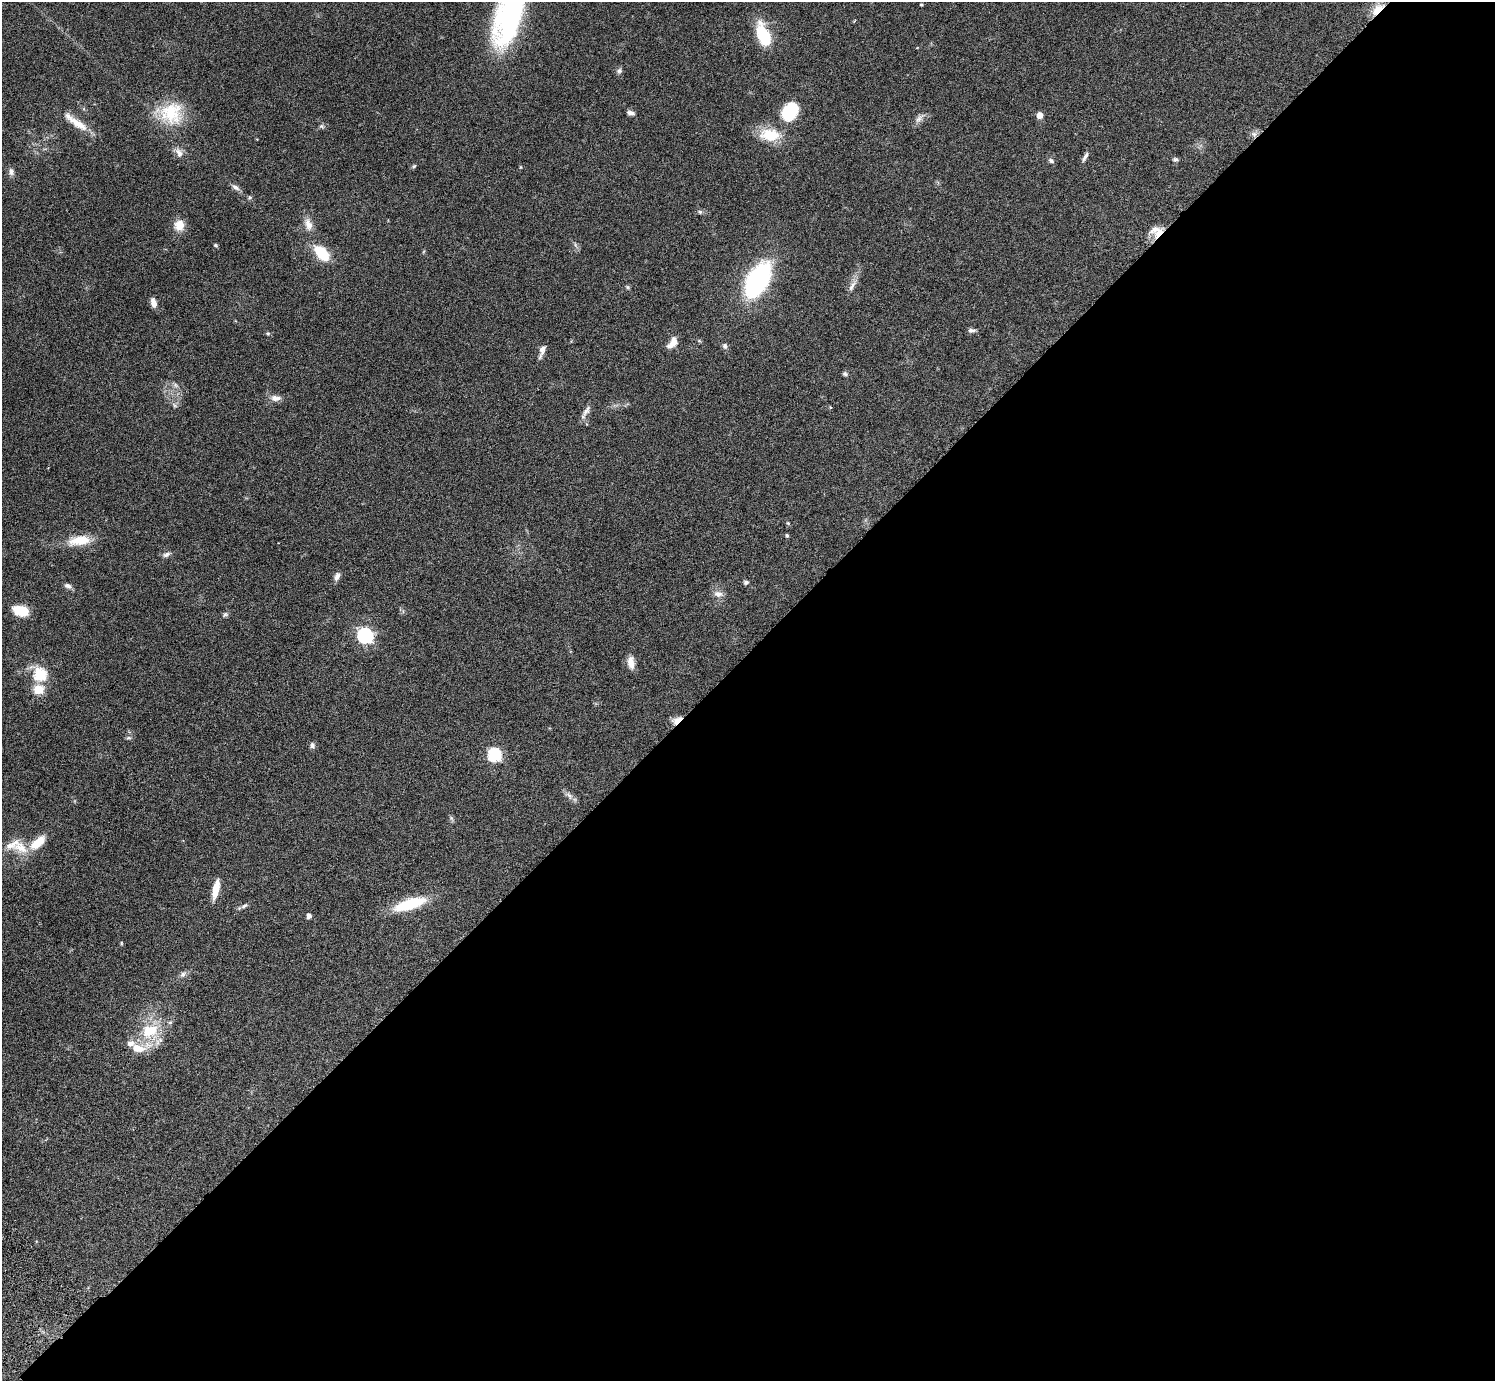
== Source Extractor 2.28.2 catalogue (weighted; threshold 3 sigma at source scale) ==
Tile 12 of 4 x 4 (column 4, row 3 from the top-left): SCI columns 4525-6017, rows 1727-3105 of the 6059 x 6069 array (HDU 1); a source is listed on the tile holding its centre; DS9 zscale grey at full resolution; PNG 1497 x 1383 px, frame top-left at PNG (2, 2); no overlay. Shown black and unused: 53% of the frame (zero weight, under 3 of 6 exposures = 3% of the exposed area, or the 3 px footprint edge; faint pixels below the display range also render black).
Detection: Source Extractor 2.28.2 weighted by HDU 2 'WHT'; one run over the whole footprint, this tile lists its part. Background 0.0836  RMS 0.0047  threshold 0.0192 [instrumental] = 3 sigma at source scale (4.09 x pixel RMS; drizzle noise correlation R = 1.36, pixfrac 0.8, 0.05/0.05 arcsec/px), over >= 5 px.
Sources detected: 78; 5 inside a brighter listed object's ellipse — not listed separately; the other 73 listed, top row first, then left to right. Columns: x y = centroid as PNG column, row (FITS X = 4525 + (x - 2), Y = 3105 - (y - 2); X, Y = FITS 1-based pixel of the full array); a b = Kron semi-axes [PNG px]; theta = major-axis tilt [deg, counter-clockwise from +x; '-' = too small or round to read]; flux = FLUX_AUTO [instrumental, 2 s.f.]
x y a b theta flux
921 4 5 3 - 0.38
511 6 80 24 75 110
1377 9 19 9 46 5.6
854 21 4 3 - 0.37
763 35 22 11 -70 20
619 71 8 6 46 1
790 111 17 12 57 23
171 113 31 30 - 18
630 113 10 5 -11 1.3
1040 115 5 5 - 4.2
919 119 14 6 52 2
76 122 36 8 -35 7.1
321 126 7 5 -2 0.87
1254 134 7 7 - 1.4
770 135 26 15 -5 12
179 153 14 8 -63 2.5
1085 157 14 4 62 1.3
1175 159 7 5 13 0.91
1051 161 8 6 -40 1.1
414 166 6 4 44 0.57
521 167 5 3 - 0.35
11 172 11 6 -88 1.5
235 187 11 6 -33 1.7
250 197 6 4 19 0.55
700 212 6 5 - 0.75
308 224 17 9 -72 3.6
179 225 12 11 - 5
1159 233 16 9 53 4.2
216 245 5 4 - 0.53
321 253 16 9 -48 15
757 280 22 12 60 100
852 286 19 5 60 2.3
627 287 6 4 -71 0.57
153 303 11 6 -77 2.5
972 330 10 5 1 1.2
268 333 6 4 0 0.54
672 343 14 8 51 3.8
725 346 8 6 -62 1.1
542 349 12 8 71 2.3
845 374 6 5 - 0.83
175 385 7 4 -88 0.9
276 398 15 8 -2 2.5
174 405 9 4 -42 0.86
586 411 19 6 57 2.2
788 523 5 4 - 0.45
787 536 5 4 - 0.53
79 540 28 11 7 9.4
166 554 11 6 24 1.4
337 576 9 6 70 2
746 582 6 5 - 0.97
68 586 10 6 -23 1.5
718 594 13 9 -9 2.5
22 611 11 7 -13 17
225 614 7 6 - 0.89
365 636 7 6 - 98
631 662 16 8 -83 3.3
40 674 6 6 - 43
38 689 5 5 - 22
677 720 14 7 32 3.4
128 738 8 4 -7 0.69
312 745 8 6 -71 1.2
494 755 6 6 - 60
569 796 11 6 -60 1.7
451 818 7 4 -46 0.76
37 843 23 10 39 8.4
12 845 25 10 28 4.8
216 889 20 6 78 6.4
410 904 29 9 18 24
244 906 10 5 30 1.1
309 916 4 4 - 2.1
121 943 5 3 - 0.37
183 974 10 7 44 1.4
150 1031 26 18 25 16
Overlapping masked pixels (flux is a lower limit): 4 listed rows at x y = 1377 9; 1254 134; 1159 233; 677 720
Isophote crosses this tile's border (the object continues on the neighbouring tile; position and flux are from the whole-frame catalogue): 1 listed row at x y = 511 6